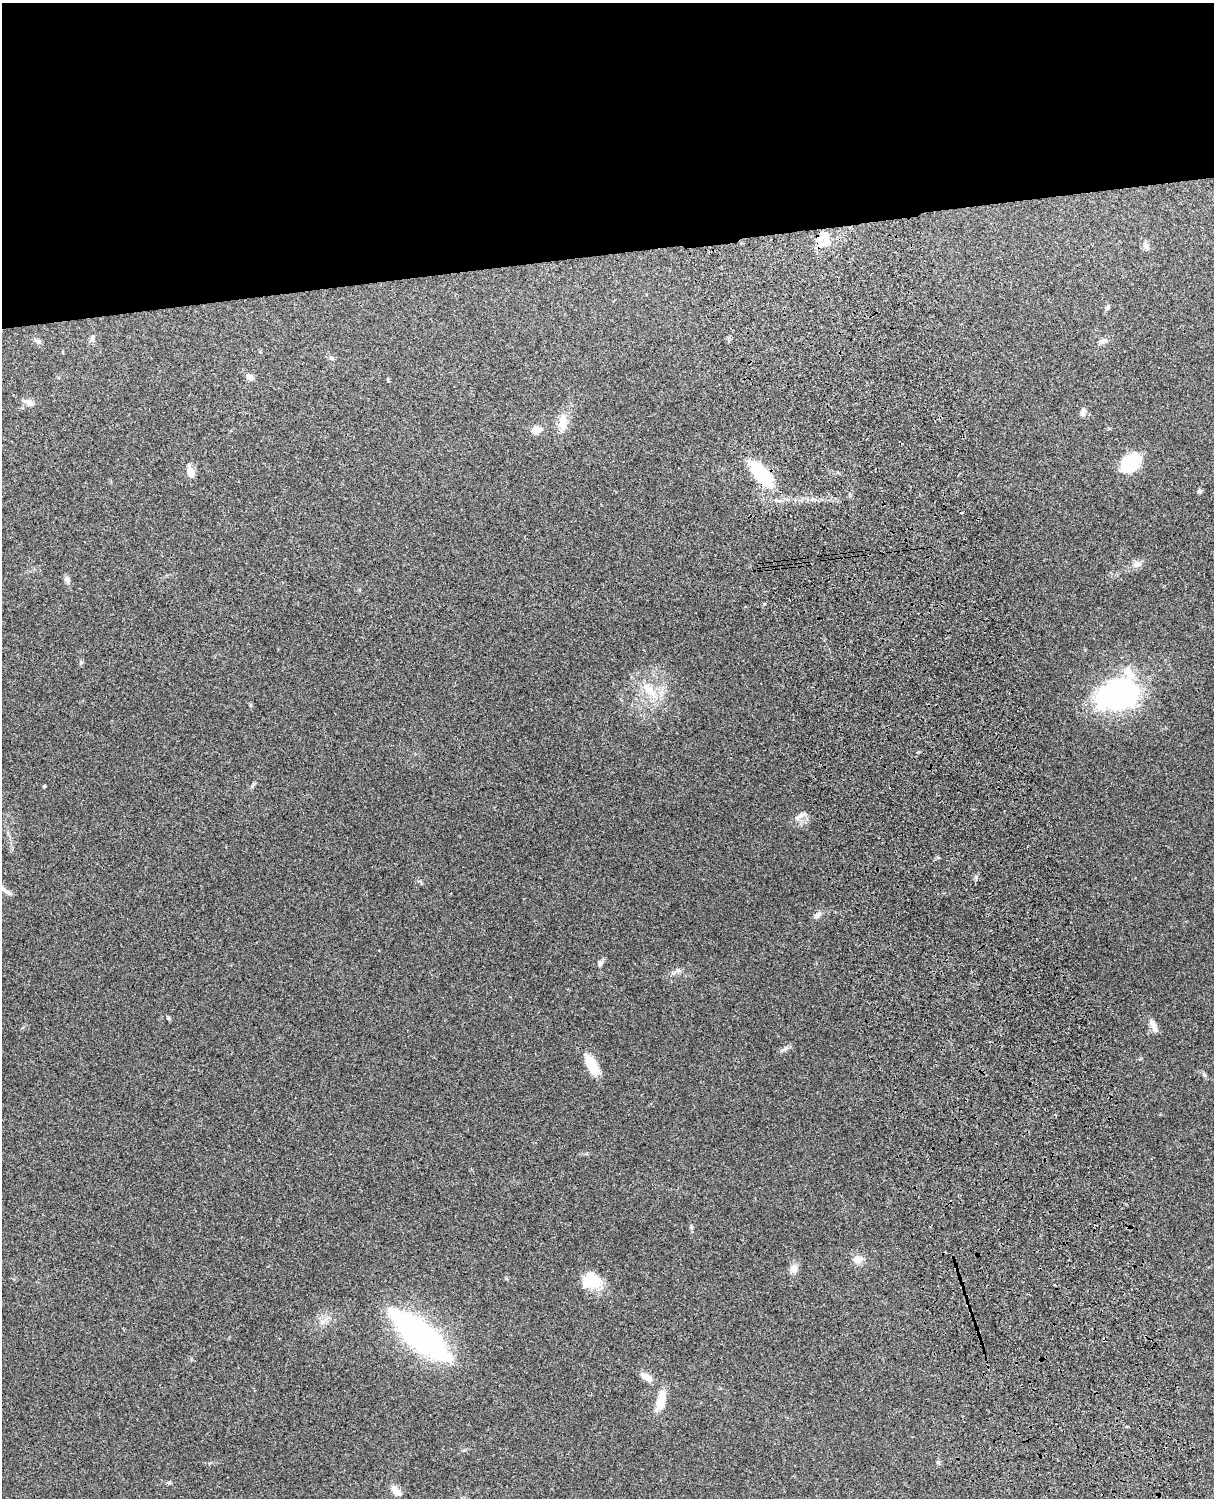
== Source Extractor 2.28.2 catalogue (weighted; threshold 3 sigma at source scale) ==
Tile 2 of 4 x 3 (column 2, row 1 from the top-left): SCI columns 1332-2543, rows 3155-4650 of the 5089 x 4927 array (HDU 1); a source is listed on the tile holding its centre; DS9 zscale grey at full resolution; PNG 1216 x 1500 px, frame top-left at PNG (2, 3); no overlay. Shown black and unused: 17% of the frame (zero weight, under 3 of 4 exposures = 6% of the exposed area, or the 3 px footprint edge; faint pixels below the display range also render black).
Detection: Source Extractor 2.28.2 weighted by HDU 2 'WHT'; one run over the whole footprint, this tile lists its part. Background 0.255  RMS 0.0089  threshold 0.0398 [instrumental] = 3 sigma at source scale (4.5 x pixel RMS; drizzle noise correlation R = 1.50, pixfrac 1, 0.05/0.05 arcsec/px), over >= 5 px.
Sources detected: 40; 1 inside a brighter object's white glare — not listed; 2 inside a brighter listed object's ellipse — not listed separately; the other 37 listed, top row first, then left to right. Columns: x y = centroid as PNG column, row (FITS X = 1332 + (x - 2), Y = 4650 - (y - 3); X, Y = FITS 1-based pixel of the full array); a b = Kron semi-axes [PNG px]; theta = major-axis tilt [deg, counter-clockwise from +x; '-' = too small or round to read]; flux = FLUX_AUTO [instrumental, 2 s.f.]
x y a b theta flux
824 236 20 11 26 14
1146 246 11 7 -68 3.6
1108 307 8 5 74 1.7
92 338 10 5 74 2.4
1106 340 7 4 -89 1.6
38 341 8 6 -43 2.5
249 377 7 7 - 5
29 402 17 6 -22 4.7
1083 412 10 6 71 2.8
563 422 23 11 85 12
536 430 8 7 - 9.2
1130 463 23 16 43 34
191 473 12 9 -64 7.7
761 474 37 14 -52 49
1199 491 5 4 - 2.3
1137 564 12 7 25 4.4
67 579 10 7 -72 3
650 691 31 10 -49 18
1118 694 40 29 15 170
252 785 9 4 51 1.7
44 786 3 3 - 1.2
802 815 14 5 31 3.5
818 915 12 7 39 3.4
600 963 8 6 29 2.5
678 970 7 4 -19 1.8
168 1018 6 4 -52 1.3
1154 1026 17 7 -66 6.6
785 1048 9 6 28 2.7
592 1065 27 11 -62 17
858 1259 14 10 7 6.7
794 1268 11 10 - 5.1
591 1281 24 20 0 22
416 1333 65 25 -43 210
646 1377 16 7 -35 7.2
661 1403 19 12 72 13
169 1482 6 4 18 1.2
396 1491 16 8 -45 6.3
Overlapping masked pixels (flux is a lower limit): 1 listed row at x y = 761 474
Unlisted compact peaks at least as high as the median listed source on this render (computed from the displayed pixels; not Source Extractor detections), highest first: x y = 976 877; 764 604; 1204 1075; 506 1278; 938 1462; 250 705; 938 858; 691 1227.